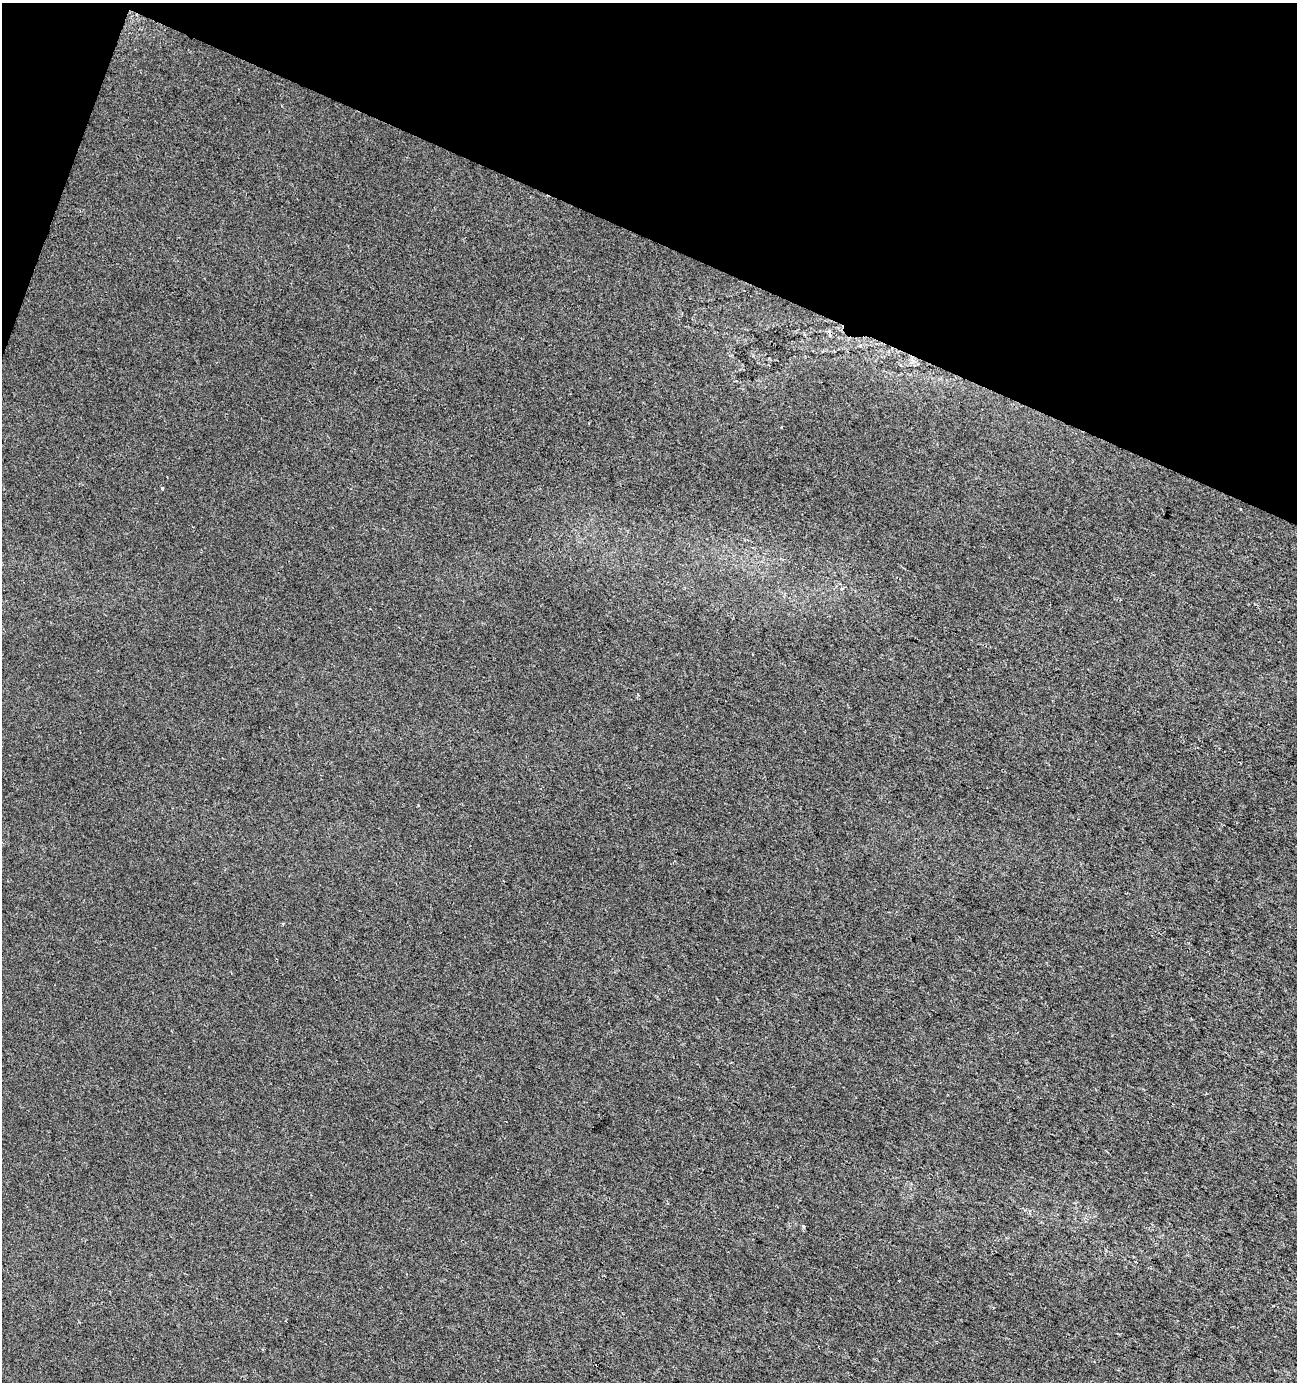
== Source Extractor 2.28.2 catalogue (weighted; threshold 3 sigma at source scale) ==
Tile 2 of 4 x 4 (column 2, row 1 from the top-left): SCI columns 1506-2800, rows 4149-5528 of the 5665 x 5528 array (HDU 1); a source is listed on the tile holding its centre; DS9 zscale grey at full resolution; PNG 1299 x 1384 px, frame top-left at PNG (2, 3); no overlay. Shown black and unused: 19% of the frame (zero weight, under 2 of 3 exposures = <1% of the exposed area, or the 3 px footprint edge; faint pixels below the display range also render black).
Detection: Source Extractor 2.28.2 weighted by HDU 2 'WHT'; one run over the whole footprint, this tile lists its part. Background 0.0287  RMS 0.0052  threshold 0.0234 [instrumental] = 3 sigma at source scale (4.5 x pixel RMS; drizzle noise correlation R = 1.50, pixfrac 1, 0.0396/0.0396 arcsec/px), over >= 5 px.
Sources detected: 3; all 3 listed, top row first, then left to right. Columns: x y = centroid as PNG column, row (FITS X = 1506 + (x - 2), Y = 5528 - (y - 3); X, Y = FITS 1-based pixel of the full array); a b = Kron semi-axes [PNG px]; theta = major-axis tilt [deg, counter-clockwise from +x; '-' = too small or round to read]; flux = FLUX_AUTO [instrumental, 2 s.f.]
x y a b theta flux
830 333 6 5 - 1.7
162 488 3 3 - 1.5
1241 509 3 2 - 0.45
Overlapping masked pixels (flux is a lower limit): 1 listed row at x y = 830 333